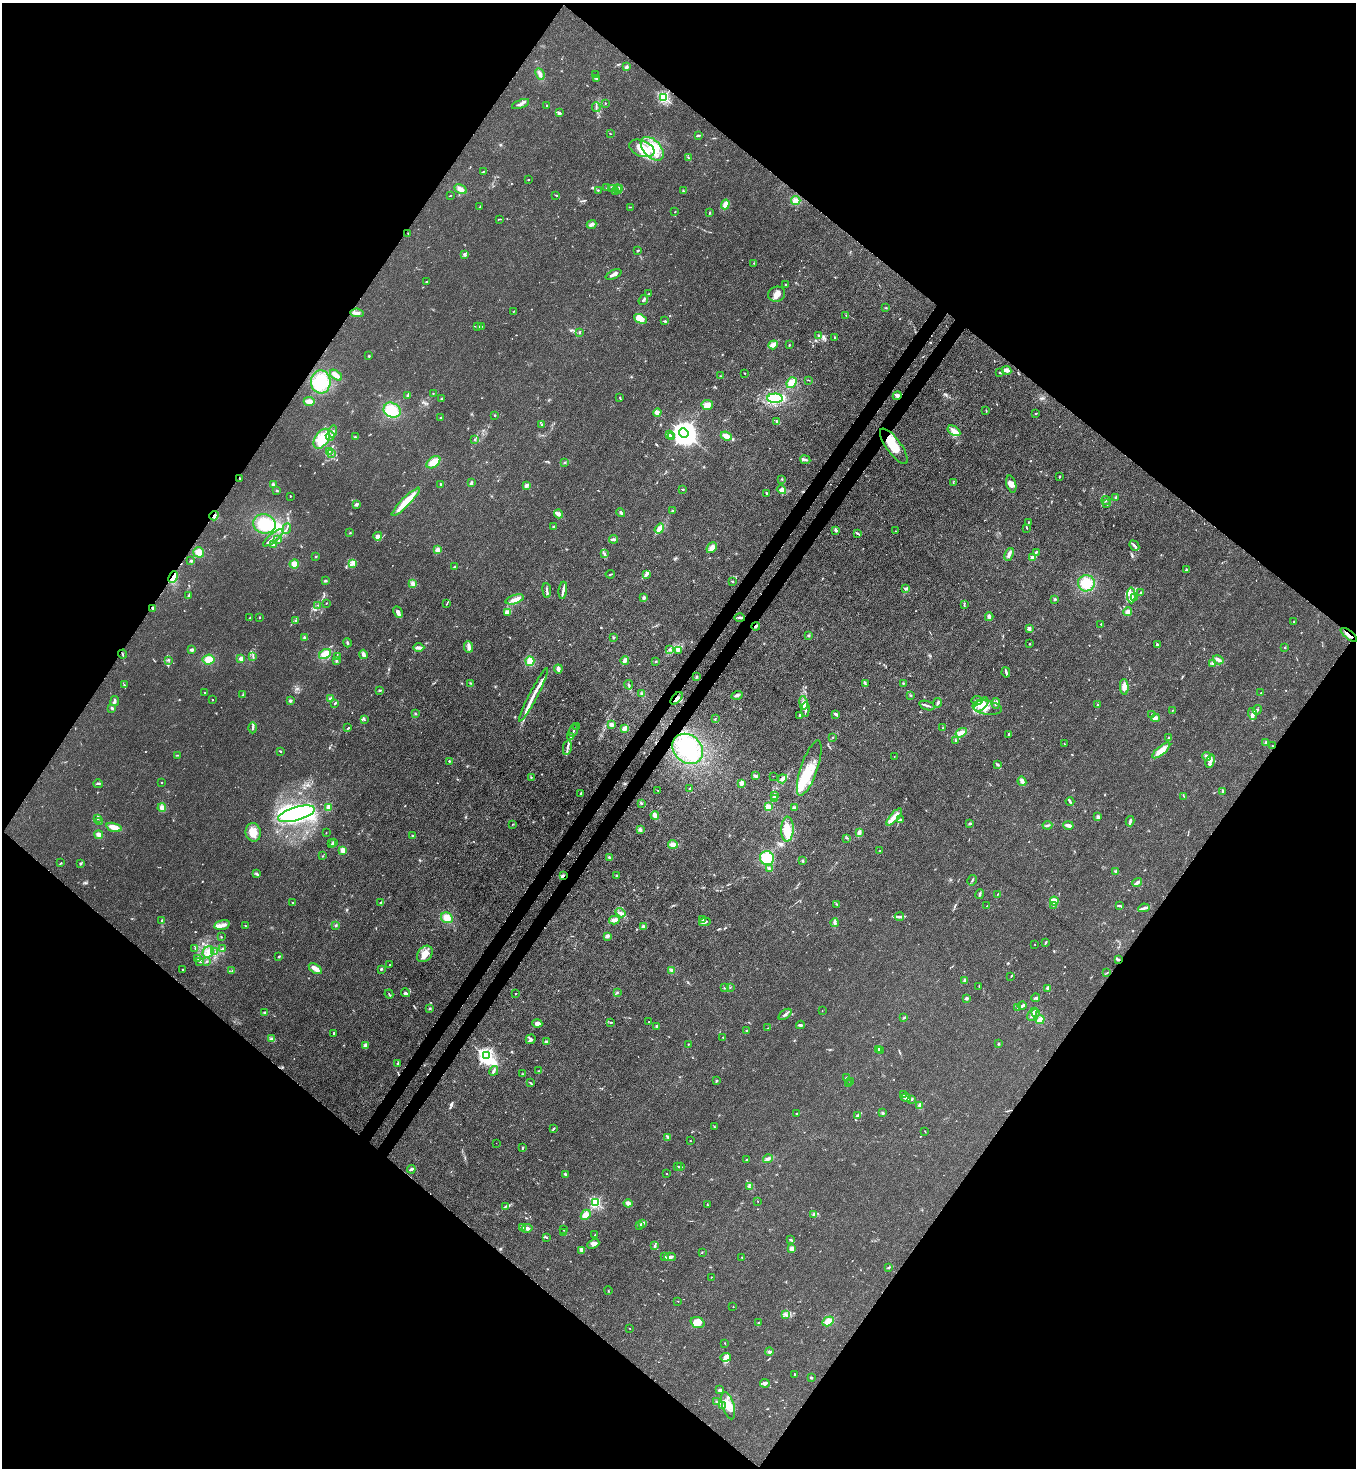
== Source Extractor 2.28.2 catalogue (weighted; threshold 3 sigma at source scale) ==
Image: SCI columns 364-5776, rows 60-5920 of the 6003 x 5982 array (HDU 1 of 3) = the unmasked area's bounding box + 8 px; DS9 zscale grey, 4 x 4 block average (1 PNG px = mean of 4 x 4 image px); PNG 1358 x 1470 px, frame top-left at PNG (2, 3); each listed source drawn as its Kron ellipse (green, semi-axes under 4 px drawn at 4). Shown black and unused: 51% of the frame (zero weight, under 3 of 4 exposures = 7% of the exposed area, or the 3 px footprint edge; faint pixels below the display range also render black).
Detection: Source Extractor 2.28.2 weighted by HDU 2 'WHT'. Background 0.0202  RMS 0.0028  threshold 0.0127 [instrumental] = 3 sigma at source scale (4.5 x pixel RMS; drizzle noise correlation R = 1.50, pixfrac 1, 0.05/0.05 arcsec/px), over >= 5 px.
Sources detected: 805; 5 too faint to see at this stretch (4 x 4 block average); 8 inside a brighter object's white glare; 4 cosmic-ray / hot-pixel residue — neither listed nor drawn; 31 coinciding with a brighter row at this scale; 88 inside a brighter listed object's ellipse — not listed separately; of the other 669, all 500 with FLUX_AUTO >= 0.684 (the completeness limit of this list) listed and drawn (169 fainter detections not listed), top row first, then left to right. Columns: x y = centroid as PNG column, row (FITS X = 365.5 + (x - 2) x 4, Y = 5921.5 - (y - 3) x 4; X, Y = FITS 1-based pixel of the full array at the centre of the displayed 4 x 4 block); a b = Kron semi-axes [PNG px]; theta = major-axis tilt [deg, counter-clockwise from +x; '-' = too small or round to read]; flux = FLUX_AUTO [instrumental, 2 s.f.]
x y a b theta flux
626 67 4 3 - 3.2
540 74 6 3 -65 5.8
595 75 2 2 - 1.1
597 78 3 2 - 7.9
664 97 2 2 - 240
605 103 2 2 - 2.6
521 104 9 3 21 5.2
547 105 2 2 - 1.2
596 107 5 2 - 2.5
559 113 3 3 - 3.5
610 134 2 2 - 0.85
698 135 2 2 - 2.6
642 148 13 8 -22 31
652 149 14 8 -46 38
688 158 3 2 - 1.6
484 171 3 2 - 1
528 180 2 2 - 0.87
607 188 2 2 - 0.81
620 188 3 2 - 1.6
461 189 6 3 -29 10
611 189 2 2 - 0.72
618 189 5 2 - 3.3
598 190 2 2 - 0.86
616 191 2 2 - 0.79
683 191 2 2 - 1.3
556 195 2 2 - 1
450 196 2 2 - 0.81
796 200 5 4 - 9.9
725 204 5 3 - 12
480 207 4 2 - 1.2
630 207 3 2 - 0.73
675 211 2 2 - 1
710 213 2 2 - 0.75
500 219 2 2 - 0.97
592 224 5 3 - 6.2
408 233 2 2 - 0.93
638 251 3 2 - 1.6
465 255 4 2 - 2.8
754 263 2 2 - 0.72
613 274 8 2 24 6
426 282 2 2 - 0.92
786 285 2 2 - 1.7
649 294 4 2 - 1.5
777 294 8 7 - 11
643 300 5 2 - 2.7
885 308 2 2 - 0.97
514 311 3 2 - 1.1
357 313 7 2 -6 4.5
846 316 2 2 - 0.81
640 319 7 4 -27 19
665 321 3 2 - 1.9
478 326 3 2 - 1.6
482 326 2 2 - 0.73
580 333 2 2 - 0.82
818 336 3 2 - 1.5
835 338 3 2 - 1.6
773 345 5 3 - 6.8
789 345 2 2 - 1
369 356 2 2 - 1.2
1006 370 5 3 - 5.2
999 372 2 2 - 1.6
745 374 2 2 - 0.8
336 375 7 3 -39 11
720 376 2 2 - 0.84
809 380 2 2 - 0.72
321 382 11 9 88 50
792 383 6 4 50 14
433 394 2 2 - 0.73
408 395 3 2 - 1.5
897 396 4 2 - 2.1
620 397 2 2 - 1.4
775 398 8 4 -2 38
441 399 2 2 - 7.7
309 401 5 3 - 11
707 405 6 5 - 12
392 410 9 7 -28 33
986 410 2 2 - 0.96
657 413 4 3 - 5.4
1036 413 2 2 - 4.6
495 415 2 2 - 4.1
441 418 3 2 - 1.4
777 422 3 2 - 3.3
541 425 3 2 - 1.4
954 431 7 3 -34 10
333 432 6 2 76 3.8
684 433 5 4 - 2000
669 435 3 2 - 3.8
330 436 4 2 - 2.9
672 436 3 2 - 2.1
726 436 6 3 -21 10
355 437 3 2 - 1.5
322 439 11 6 57 47
475 439 2 2 - 0.82
894 446 21 7 -54 50
329 451 2 2 - 1.2
332 453 2 2 - 2.1
805 460 5 2 - 2.6
433 462 8 5 38 16
564 462 2 2 - 0.77
1059 477 2 2 - 1.2
239 478 2 2 - 1.4
782 479 2 2 - 1
471 483 4 2 - 2.7
953 483 2 2 - 0.69
440 484 2 2 - 5.1
1011 484 8 5 -75 8.7
273 485 3 3 - 2.8
526 486 3 2 - 5.4
683 489 2 2 - 2.1
781 490 5 3 - 6.1
277 491 2 2 - 1.4
767 493 3 2 - 3.3
290 496 2 2 - 0.85
1116 497 2 2 - 1.5
1106 500 4 3 - 2.3
406 502 19 4 45 32
1106 503 2 2 - 0.85
356 504 3 2 - 3.4
672 511 3 2 - 1.9
621 512 4 2 - 3.4
558 514 5 2 - 10
214 516 5 3 - 4.1
1028 522 2 2 - 0.94
264 524 11 9 -16 44
553 526 3 2 - 1.3
287 528 6 2 68 2.5
1026 528 3 2 - 0.98
659 529 5 3 - 12
836 530 4 2 - 3.9
895 531 2 2 - 0.76
350 533 2 2 - 1
857 533 4 2 - 2.4
378 536 4 3 - 3.6
273 538 13 2 39 6.7
278 539 2 2 - 0.9
613 539 4 3 - 3.8
273 545 3 3 - 2.8
1134 546 5 2 - 4.2
712 548 6 4 48 10
437 550 4 3 - 6.1
199 552 5 5 - 13
1036 552 3 2 - 1.7
604 554 4 2 - 1.4
1009 554 6 3 66 6.9
316 556 2 2 - 1.4
1033 558 2 2 - 33
191 561 3 2 - 2.4
353 563 4 4 - 8.1
294 564 4 4 - 9.1
455 567 3 2 - 2
1186 570 2 2 - 1.2
610 574 4 2 - 1.3
646 574 4 3 - 4.1
173 577 6 3 66 12
325 581 3 2 - 1.9
732 582 3 2 - 1.4
1086 583 8 8 - 31
413 584 4 3 - 5.3
905 588 4 2 - 3.1
547 590 7 2 -83 3.2
563 590 9 2 83 4.5
1140 593 2 2 - 2.1
1131 595 8 3 -87 7.4
188 596 4 2 - 2.4
1135 597 3 2 - 1.6
644 598 3 2 - 3.9
515 599 9 4 17 11
1055 599 2 2 - 5.6
326 603 2 2 - 0.87
447 603 4 2 - 1.2
318 605 2 2 - 0.88
964 605 3 2 - 1.8
153 608 3 2 - 2.5
398 612 6 3 -63 7.6
507 612 4 3 - 6.9
1128 612 4 3 - 5.1
259 617 3 2 - 1.3
989 617 4 2 - 5.8
249 618 2 2 - 1.1
740 618 5 2 - 3.7
296 620 2 2 - 0.9
1294 622 2 2 - 1.5
1101 624 2 2 - 1.1
756 626 4 2 - 3.4
1029 629 2 2 - 24
808 635 3 2 - 1.6
1349 635 10 2 -38 7.6
304 638 3 3 - 2.2
613 638 2 2 - 1.6
347 643 4 2 - 2.4
1030 644 2 2 - 0.92
1157 644 2 2 - 2
419 647 5 2 - 6.2
469 647 6 3 -83 6.7
1284 648 2 2 - 0.78
670 649 4 2 - 0.95
192 650 4 2 - 6.3
678 650 4 2 - 2.5
122 654 4 2 - 2.2
325 654 6 4 30 14
363 654 4 3 - 6.1
253 656 2 2 - 1
337 656 2 2 - 1.3
241 658 2 2 - 46
169 660 2 2 - 0.92
209 660 6 5 - 16
625 660 4 2 - 8.4
1218 660 5 3 - 5.7
336 661 3 2 - 1.6
530 661 5 4 - 15
656 661 2 2 - 1
1213 663 4 3 - 3
558 669 4 3 - 6.4
1006 672 5 2 - 2.9
696 677 2 2 - 1.9
470 683 2 2 - 1
865 683 3 2 - 2.1
903 683 2 2 - 1
124 685 3 2 - 1.3
629 685 5 2 - 3
1124 687 8 4 -86 10
380 690 3 2 - 1.4
204 693 2 2 - 3
1261 693 2 2 - 1
642 694 3 3 - 4.1
243 695 2 2 - 0.79
534 695 30 2 63 17
737 695 5 3 - 3.5
910 695 2 2 - 1.2
676 698 7 3 49 7.6
331 699 2 2 - 41
212 700 2 2 - 0.96
115 701 5 3 - 3
290 701 3 3 - 2.6
977 701 5 5 - 6.2
335 703 3 2 - 1.8
803 703 7 3 -80 8.3
937 703 5 2 - 3.1
996 703 5 3 - 5
981 704 8 5 44 23
1098 704 2 2 - 1.6
927 705 8 2 -19 3.8
112 708 3 2 - 2.1
987 708 15 7 -9 16
805 709 7 2 89 3.9
1172 710 2 2 - 2
1257 710 5 2 - 2.3
415 713 3 2 - 1.1
836 714 4 2 - 4.7
1152 714 3 2 - 0.68
1253 714 6 4 -72 6.1
800 715 2 2 - 1.7
1155 718 4 3 - 4.3
715 719 2 2 - 0.97
364 720 3 2 - 1.5
611 725 3 3 - 5.4
577 727 3 2 - 1.8
253 728 5 2 - 2.8
348 728 3 2 - 1.5
624 728 3 3 - 7.3
942 728 2 2 - 0.87
573 731 6 2 68 3.3
961 733 6 3 34 6.5
1009 734 3 2 - 1.6
571 736 4 2 - 2.4
833 737 2 2 - 0.75
1168 738 4 2 - 1.7
955 740 3 2 - 1.7
1266 743 4 2 - 2.2
1064 744 2 2 - 0.76
1272 746 2 2 - 0.79
567 747 8 2 80 4.8
688 749 17 13 -42 68
1161 750 11 4 39 17
280 751 2 2 - 2.2
178 755 3 2 - 0.94
894 756 2 2 - 1.3
1207 756 4 2 - 4.2
449 761 2 2 - 4.3
1210 761 7 4 70 5.9
998 765 3 2 - 1.6
809 768 29 8 71 40
755 776 3 3 - 3.8
773 776 2 2 - 0.77
531 777 2 2 - 0.88
782 779 5 3 - 5.2
1022 781 5 3 - 5.7
162 783 2 2 - 1.1
741 783 3 3 - 6.2
98 784 5 2 - 2.4
690 789 2 2 - 1.8
658 790 2 2 - 0.78
1222 791 4 2 - 1.4
580 793 2 2 - 1.9
775 796 3 3 - 3.6
1184 796 2 2 - 1.3
774 799 4 3 - 4.5
1070 802 4 2 - 3.4
641 803 2 2 - 1.1
328 807 4 3 - 5.5
768 807 4 4 - 8.5
794 807 3 2 - 3.1
162 808 4 4 - 7.8
296 814 19 6 16 160
655 815 4 3 - 7.8
894 817 11 3 48 17
1098 817 3 3 - 4.1
98 818 3 2 - 1.3
901 820 3 2 - 3.1
99 821 3 2 - 1.4
1130 821 5 2 - 5
970 823 4 2 - 2
512 824 3 2 - 0.84
1047 825 5 2 - 2.2
1068 825 5 3 - 6.4
114 827 8 4 -15 13
787 829 12 6 88 22
640 830 3 3 - 3.8
253 832 9 7 -81 20
326 833 2 2 - 0.7
859 833 4 3 - 6
99 835 4 3 - 7.3
413 836 3 2 - 1.2
847 838 3 2 - 1.4
333 842 3 2 - 1.8
332 844 2 2 - 0.69
673 844 5 3 - 7.2
343 850 2 2 - 40
880 851 2 2 - 1.5
322 856 2 2 - 1.3
609 858 3 2 - 1.4
767 858 7 6 - 46
803 861 2 2 - 2.1
61 863 2 2 - 1.5
80 863 3 3 - 1.8
769 869 3 2 - 2.8
1116 872 3 2 - 2.7
257 874 4 3 - 2.5
563 875 3 2 - 2.9
617 875 3 2 - 1.9
972 880 5 2 - 2.2
1137 883 5 3 - 5
980 894 5 2 - 3.2
998 894 3 2 - 0.87
1054 901 4 4 - 8.7
381 902 4 2 - 1.5
293 903 2 2 - 1.2
837 904 3 2 - 1.4
1053 905 4 2 - 1.9
987 906 2 2 - 0.84
1119 906 2 2 - 1.4
1144 908 6 2 11 4.1
621 913 5 3 - 5.4
899 917 4 2 - 2.9
447 918 6 5 - 14
703 919 3 3 - 2.9
162 920 3 2 - 1.5
614 920 5 3 - 6
705 922 6 2 13 5.4
835 923 4 3 - 4.2
222 925 8 4 12 8.2
246 926 3 2 - 1.1
336 926 2 2 - 1
644 927 3 3 - 3.9
221 936 2 2 - 1.1
607 936 4 3 - 5.1
1045 943 4 2 - 1.5
1035 944 2 2 - 0.71
195 948 2 2 - 0.76
222 949 3 2 - 1.2
208 952 6 5 - 9.7
215 952 2 2 - 1.2
425 954 9 6 48 13
279 957 3 2 - 2
198 958 3 2 - 1.7
1118 960 4 2 - 1.7
207 961 3 2 - 2.2
200 962 3 2 - 0.86
389 965 2 2 - 0.93
315 969 7 2 -33 15
381 969 2 2 - 4.7
183 970 2 2 - 1
232 970 2 2 - 0.7
671 970 3 3 - 3.6
1107 973 4 2 - 1.1
1011 976 3 2 - 0.89
965 980 3 3 - 3.5
979 986 2 2 - 0.9
725 988 2 2 - 0.78
730 988 2 2 - 0.77
1048 988 4 3 - 3.8
617 992 2 2 - 1.5
406 993 4 3 - 3.6
389 994 4 2 - 1.3
516 994 2 2 - 1.1
966 998 2 2 - 15
1035 998 4 2 - 3.1
1022 1006 4 2 - 3.7
430 1008 3 2 - 1.2
1018 1008 2 2 - 0.89
822 1011 2 2 - 1.1
265 1012 2 2 - 1.6
1036 1013 3 2 - 2
785 1014 7 2 37 3.8
1032 1014 7 2 61 12
904 1018 3 2 - 1.7
1040 1020 5 4 - 9.3
611 1022 3 2 - 0.85
649 1022 2 2 - 1.5
537 1024 5 3 - 8.3
800 1025 4 2 - 4.1
657 1026 3 3 - 2.7
768 1028 3 2 - 0.92
747 1031 3 2 - 1.5
334 1033 3 2 - 2.8
723 1037 2 2 - 0.95
272 1039 4 3 - 4.1
531 1039 5 4 - 4.7
546 1041 3 2 - 2
688 1044 2 2 - 0.92
998 1044 2 2 - 0.91
365 1046 4 3 - 6.2
878 1049 3 2 - 2.7
880 1050 4 2 - 1.7
486 1056 3 2 - 560
398 1064 3 2 - 3.7
494 1071 5 2 - 3.9
538 1071 2 2 - 0.71
522 1074 2 2 - 0.86
847 1077 3 2 - 1.6
716 1081 2 2 - 1.3
851 1082 2 2 - 1.2
531 1083 3 2 - 1.3
848 1084 3 2 - 1.4
904 1094 3 2 - 1.8
906 1098 5 3 - 5.8
912 1099 3 2 - 2
920 1105 2 2 - 1.1
882 1113 3 2 - 1.5
797 1114 3 2 - 0.88
857 1115 3 2 - 2.6
714 1127 3 2 - 1.1
553 1128 3 2 - 1.6
925 1131 3 2 - 0.77
668 1137 3 2 - 1.2
690 1141 2 2 - 0.78
496 1143 2 2 - 1.2
523 1147 2 2 - 1.3
746 1159 2 2 - 1.2
768 1159 5 3 - 4.1
678 1166 2 2 - 0.74
680 1167 3 2 - 1.4
411 1169 4 3 - 2.6
565 1174 3 2 - 2.4
667 1174 2 2 - 0.81
749 1187 2 2 - 1.6
758 1201 2 2 - 0.97
596 1203 2 2 - 210
628 1203 4 3 - 6
708 1205 2 2 - 0.71
505 1206 3 2 - 1.7
813 1214 2 2 - 0.83
586 1215 5 4 - 9
642 1223 2 2 - 1.9
640 1225 2 2 - 0.69
523 1227 4 2 - 2
527 1229 5 3 - 5
564 1230 3 2 - 0.86
564 1233 4 2 - 2.6
595 1234 3 2 - 1.2
546 1238 2 2 - 1
790 1240 4 2 - 2.3
593 1244 6 4 23 8
655 1246 4 2 - 2.1
792 1249 4 3 - 5.2
581 1251 3 2 - 2.2
702 1252 2 2 - 0.7
664 1256 3 2 - 1.7
670 1257 6 3 2 5.5
742 1257 2 2 - 2
889 1267 2 2 - 1.1
711 1277 2 2 - 0.69
608 1291 4 2 - 0.97
678 1301 2 2 - 0.84
733 1307 2 2 - 1.7
786 1315 4 2 - 2.7
828 1321 6 4 31 11
697 1322 7 5 -20 22
759 1322 3 2 - 1
630 1328 2 2 - 1.3
725 1343 3 2 - 0.81
769 1351 4 3 - 4.6
726 1357 5 3 - 7
795 1374 3 2 - 1.6
811 1378 3 2 - 1.6
765 1383 5 4 - 4.8
720 1390 3 2 - 4.7
716 1402 2 2 - 1.1
722 1405 2 2 - 1.7
728 1406 14 6 -73 19
Overlapping masked pixels (flux is a lower limit): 11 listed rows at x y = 894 446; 239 478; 214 516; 173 577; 153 608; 740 618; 756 626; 1349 635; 122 654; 676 698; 563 875
Diffuse or blended objects may show on this block-average render without a row.